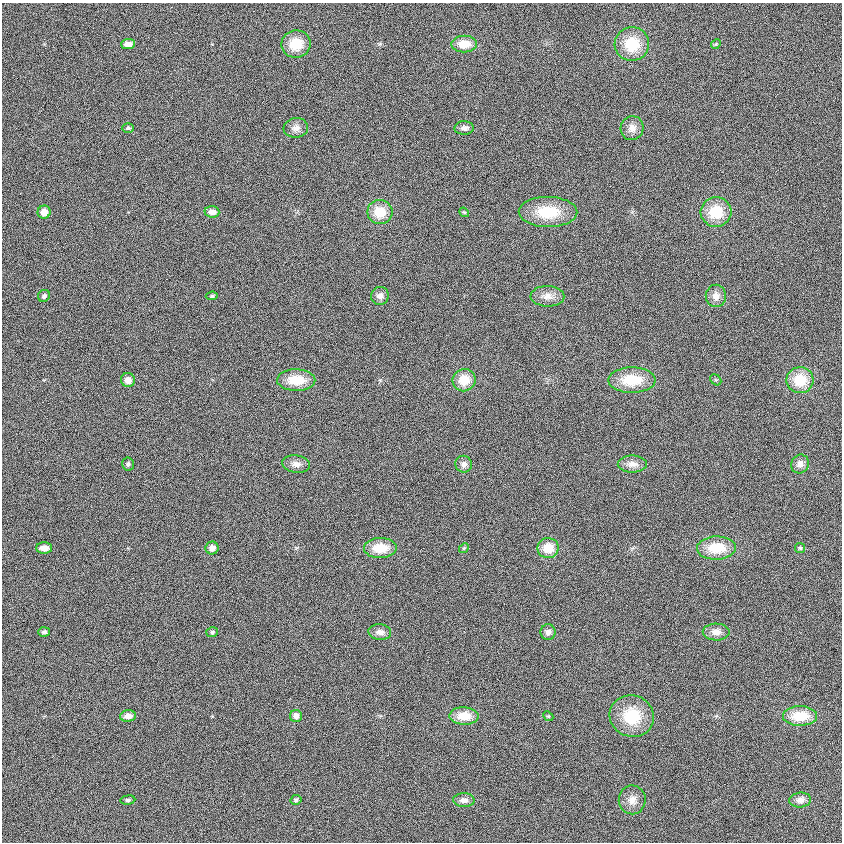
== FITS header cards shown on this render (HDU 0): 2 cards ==
NAXIS1  =                  840
NAXIS2  =                  840

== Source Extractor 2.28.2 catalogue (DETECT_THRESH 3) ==
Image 840 x 840 px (HDU 0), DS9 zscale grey, 1 PNG px = 1 image px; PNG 844 x 844 px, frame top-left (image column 1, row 840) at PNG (2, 3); each listed source drawn as its Kron ellipse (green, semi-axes under 4 px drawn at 4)
Background 0.0282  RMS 0.99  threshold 2.97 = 3 sigma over >= 5 px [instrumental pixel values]
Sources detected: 54; all 54 listed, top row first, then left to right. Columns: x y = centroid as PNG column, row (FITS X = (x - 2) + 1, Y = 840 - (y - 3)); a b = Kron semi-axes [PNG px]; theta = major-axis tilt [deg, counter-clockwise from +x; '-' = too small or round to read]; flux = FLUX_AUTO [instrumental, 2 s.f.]
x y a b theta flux
128 44 7 5 1 500
296 44 15 13 10 1600
464 44 13 8 -1 1200
632 44 17 17 - 2100
716 44 5 4 - 80
128 128 6 4 0 130
296 128 12 10 8 430
464 128 9 7 2 330
632 128 12 11 - 530
44 212 6 6 - 570
212 212 7 5 -5 470
380 212 12 12 - 1400
464 212 5 4 - 76
548 212 29 15 0 2500
716 212 15 14 - 2000
44 296 6 5 - 170
212 296 6 4 7 140
380 296 9 8 - 350
547 296 17 10 -1 580
716 296 11 10 - 530
128 380 7 7 - 540
296 380 19 10 -1 1600
464 380 11 11 - 1300
632 380 23 13 0 2100
716 380 6 4 -43 94
800 380 13 13 - 1800
128 464 6 6 - 160
296 464 14 8 -7 450
464 464 8 8 - 340
632 464 14 8 0 530
800 464 9 8 - 450
44 548 8 5 1 560
212 548 6 6 - 480
380 548 16 10 1 1400
464 548 5 4 - 91
548 548 10 10 - 1200
716 548 19 11 2 1900
800 548 5 5 - 100
44 632 6 4 4 160
212 632 6 5 - 130
380 632 11 8 -5 360
548 632 8 7 - 320
716 632 13 8 -1 510
128 716 8 6 5 520
296 716 6 6 - 460
464 716 14 8 -1 1300
548 716 5 4 - 86
632 716 22 20 -21 2600
800 716 17 10 1 1800
128 800 7 4 7 150
296 800 5 4 - 140
464 800 11 7 -1 340
632 800 14 13 - 640
800 800 11 7 6 430